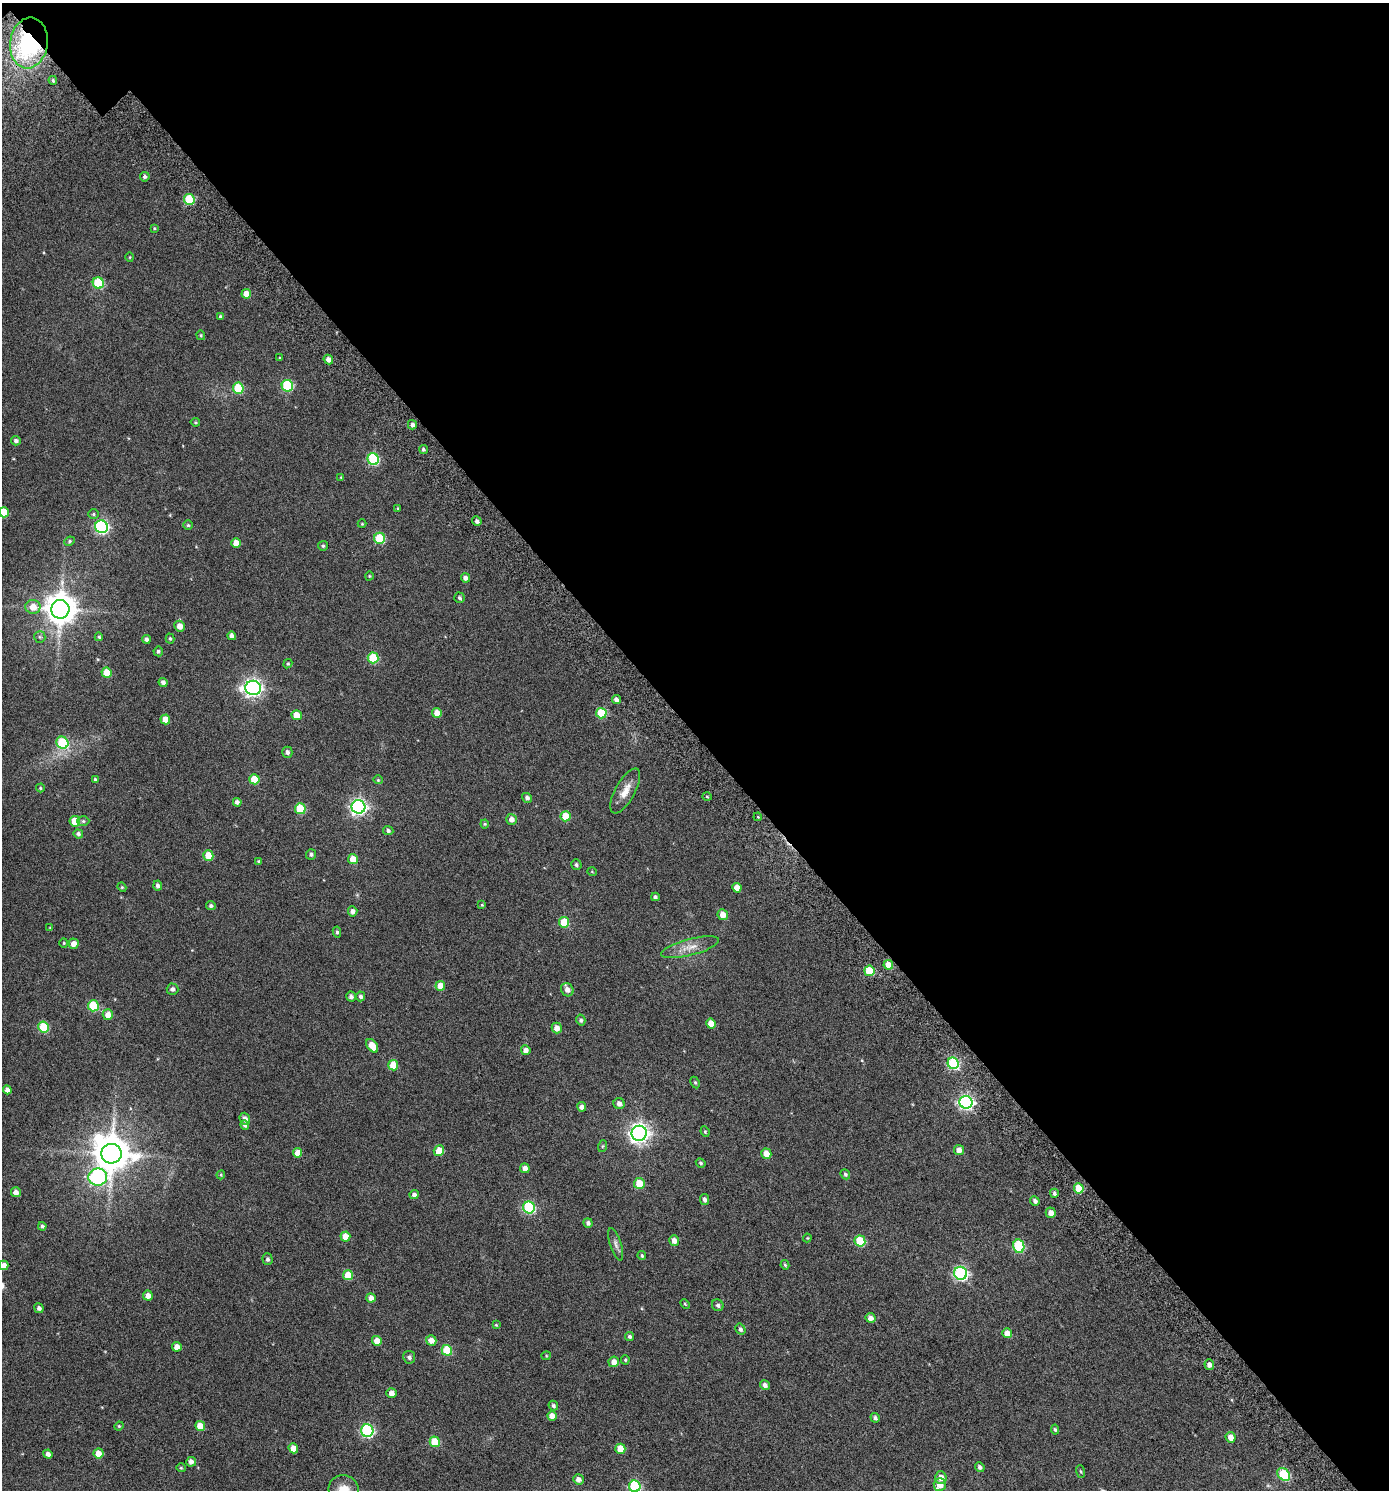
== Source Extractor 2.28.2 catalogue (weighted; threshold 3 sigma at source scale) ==
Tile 2 of 2 x 2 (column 2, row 1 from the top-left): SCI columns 1561-2947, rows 1633-3120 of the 3261 x 3269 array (HDU 1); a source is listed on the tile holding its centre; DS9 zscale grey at full resolution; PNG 1391 x 1492 px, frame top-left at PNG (2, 3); each listed source drawn as its Kron ellipse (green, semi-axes under 4 px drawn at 4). Shown black and unused: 49% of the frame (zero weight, under 3 of 6 exposures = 13% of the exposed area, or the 3 px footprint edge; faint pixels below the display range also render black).
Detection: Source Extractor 2.28.2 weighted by HDU 2 'WHT'; one run over the whole footprint, this tile lists its part. Background 0.0296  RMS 0.013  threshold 0.0536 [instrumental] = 3 sigma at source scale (4.09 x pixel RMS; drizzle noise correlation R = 1.36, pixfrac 0.8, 0.0396/0.0396 arcsec/px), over >= 5 px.
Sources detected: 198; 1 inside a brighter object's white glare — neither listed nor drawn; the other 197 listed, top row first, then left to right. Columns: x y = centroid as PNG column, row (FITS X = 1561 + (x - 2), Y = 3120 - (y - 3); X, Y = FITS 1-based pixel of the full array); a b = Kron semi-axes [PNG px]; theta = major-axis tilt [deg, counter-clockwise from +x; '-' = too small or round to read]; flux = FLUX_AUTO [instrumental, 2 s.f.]
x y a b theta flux
29 43 25 19 81 140
53 80 4 3 - 1.4
145 177 5 4 - 2.4
189 199 5 5 - 51
154 228 4 3 - 1.1
130 257 5 3 - 0.92
98 283 5 5 - 51
246 294 5 5 - 11
220 316 4 4 - 1.6
201 335 5 4 - 1.2
280 358 3 3 - 1
328 359 5 4 - 5.9
287 386 6 5 - 67
238 388 5 5 - 46
195 422 5 4 - 1.1
412 425 5 4 - 3
16 441 5 4 - 3.1
423 449 5 4 - 1.9
373 459 6 5 - 84
341 477 4 3 - 0.81
398 508 3 3 - 0.89
4 512 5 5 - 21
93 514 5 4 - 1.5
477 521 5 4 - 3.3
362 524 4 4 - 1.1
188 525 4 4 - 1.6
102 527 6 6 - 170
379 538 5 5 - 50
69 541 5 4 - 1.5
236 543 5 4 - 11
323 546 5 5 - 1.7
369 576 4 3 - 0.81
465 578 4 4 - 4.3
459 598 5 5 - 2
33 607 7 7 - 13
60 609 9 9 - 1800
180 626 5 5 - 9.4
232 636 4 4 - 4.1
40 637 6 5 - 2.1
99 637 4 4 - 1.3
146 639 4 4 - 3.3
170 639 5 4 - 1.4
158 651 5 5 - 2
373 658 5 5 - 49
288 664 5 4 - 1.4
106 673 5 5 - 20
163 682 4 4 - 3.9
253 688 8 7 - 370
616 700 4 4 - 4.6
437 713 5 4 - 9.8
601 713 5 5 - 39
297 715 5 5 - 16
165 719 5 5 - 13
62 743 6 5 - 60
287 752 5 5 - 3.4
95 779 4 3 - 1.6
254 779 5 5 - 24
378 780 4 4 - 1.2
40 788 4 4 - 1.2
625 791 25 9 61 13
707 797 5 3 - 1.2
527 798 5 4 - 3.2
237 802 4 4 - 3.4
358 807 7 6 - 320
300 809 5 5 - 38
565 816 5 5 - 23
758 817 4 3 - 0.96
511 819 5 5 - 6.1
75 821 5 5 - 24
83 821 6 5 - 1.7
485 824 4 4 - 1.2
388 831 5 4 - 2.4
78 834 5 4 - 2.9
311 854 5 5 - 2.5
208 855 5 5 - 22
353 859 5 5 - 15
259 861 3 3 - 1.3
576 865 5 5 - 2.3
592 872 5 3 - 0.73
158 886 5 4 - 3
122 887 4 4 - 1.1
737 888 5 4 - 10
655 897 4 3 - 2.6
482 905 4 3 - 0.96
211 906 5 4 - 2.3
353 911 5 4 - 4.9
723 915 5 5 - 9.2
564 922 5 5 - 28
50 928 3 3 - 0.88
337 932 5 4 - 2
64 943 4 4 - 1.2
74 944 5 5 - 7.7
690 947 29 8 15 13
888 965 5 4 - 16
869 971 5 5 - 28
440 986 5 5 - 13
172 989 6 5 - 3.2
567 990 7 6 - 6.6
361 996 5 4 - 2.8
351 997 5 5 - 3.6
93 1006 5 5 - 52
108 1015 5 5 - 8.7
581 1020 5 4 - 2.6
711 1024 5 5 - 13
43 1027 5 5 - 46
557 1028 5 5 - 7.4
372 1046 7 5 -53 15
526 1050 5 4 - 5.6
953 1063 6 5 - 110
393 1065 5 5 - 20
695 1082 6 4 -62 1.4
7 1090 4 4 - 4.4
966 1102 6 6 - 240
619 1104 6 5 - 5
582 1107 5 4 - 5.3
245 1119 6 5 - 4.9
245 1125 4 4 - 3.2
705 1132 5 4 - 1.4
639 1133 7 7 - 520
603 1146 6 4 70 1.4
959 1150 5 5 - 8.5
439 1151 5 5 - 19
297 1153 4 4 - 11
111 1154 10 10 - 2400
766 1154 5 5 - 12
701 1163 5 4 - 1.7
525 1168 5 4 - 5.9
845 1174 5 4 - 2
221 1175 4 4 - 1.1
98 1177 9 8 - 210
639 1183 5 5 - 19
1079 1188 5 5 - 24
16 1192 5 4 - 5.6
1054 1193 4 4 - 2.2
414 1195 4 4 - 3.7
704 1199 5 4 - 3.5
1035 1201 5 4 - 3.3
529 1207 6 5 - 110
1051 1213 5 5 - 7.6
588 1223 5 4 - 3
42 1226 4 4 - 2.2
345 1237 5 5 - 16
807 1238 4 4 - 0.86
674 1241 5 5 - 6.9
860 1241 6 5 - 39
616 1244 17 5 -73 4.6
1019 1246 7 5 -79 70
642 1256 4 3 - 1.7
268 1259 6 5 - 2.4
4 1265 5 4 - 8.5
785 1265 5 4 - 1.5
961 1273 6 6 - 170
348 1275 5 5 - 24
148 1296 5 5 - 7.1
371 1298 5 4 - 6.4
685 1304 5 3 - 1.1
718 1305 6 5 - 2.7
39 1308 5 4 - 3.2
871 1318 5 4 - 6.6
496 1325 4 3 - 1.1
740 1329 6 4 -57 2.5
1007 1333 5 4 - 11
630 1336 4 4 - 2.1
431 1340 5 5 - 8.6
377 1341 5 4 - 9.6
177 1347 5 4 - 9.2
447 1350 5 5 - 37
546 1356 4 4 - 1
409 1357 6 6 - 3
625 1360 5 4 - 1.5
614 1362 5 5 - 7.2
1209 1365 5 5 - 5.2
765 1385 5 4 - 4.3
391 1393 5 5 - 6.8
553 1406 5 4 - 2.4
552 1416 4 4 - 8.3
875 1418 5 4 - 2.3
119 1426 4 4 - 1.1
200 1426 5 5 - 17
1055 1430 5 4 - 1.7
367 1431 6 6 - 140
1231 1437 5 5 - 8.7
435 1442 5 5 - 36
293 1448 5 4 - 10
620 1449 5 5 - 17
98 1453 5 5 - 14
48 1454 5 4 - 4.9
191 1462 5 5 - 5.1
980 1467 5 4 - 2.9
181 1468 4 4 - 1.2
1081 1471 6 3 -71 1.1
1284 1474 7 5 -43 58
941 1477 6 5 - 8.5
578 1479 5 5 - 5.7
940 1485 6 6 - 9.4
635 1486 6 5 - 95
344 1490 15 14 - 19
Overlapping masked pixels (flux is a lower limit): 1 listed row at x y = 29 43
Isophote crosses this tile's border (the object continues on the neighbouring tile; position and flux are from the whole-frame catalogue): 4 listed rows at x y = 4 512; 4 1265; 635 1486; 344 1490